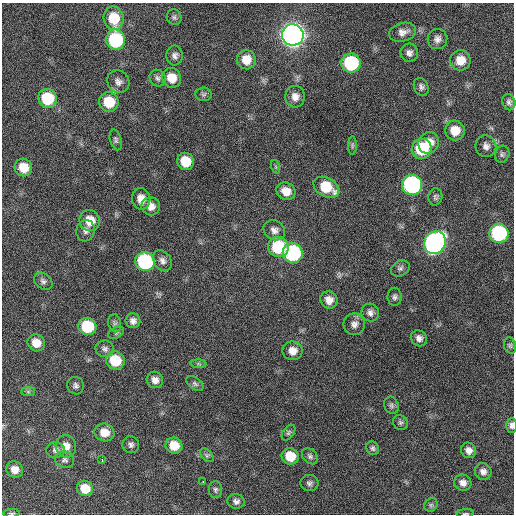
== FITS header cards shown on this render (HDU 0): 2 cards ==
NAXIS1  =                  512 / Axis length
NAXIS2  =                  512 / Axis length

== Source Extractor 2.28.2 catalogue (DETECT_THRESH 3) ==
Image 512 x 512 px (HDU 0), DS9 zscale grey, 1 PNG px = 1 image px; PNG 516 x 516 px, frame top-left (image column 1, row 512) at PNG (2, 3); each listed source drawn as its Kron ellipse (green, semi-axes under 4 px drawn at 4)
Background 153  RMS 13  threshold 37.7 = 3 sigma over >= 5 px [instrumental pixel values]
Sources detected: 93; all 93 listed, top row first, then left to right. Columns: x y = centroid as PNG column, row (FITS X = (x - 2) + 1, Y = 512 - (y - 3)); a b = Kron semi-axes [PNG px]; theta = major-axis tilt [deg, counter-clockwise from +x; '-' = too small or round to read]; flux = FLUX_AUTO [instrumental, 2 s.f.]
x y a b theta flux
174 17 8 7 - 2200
114 18 12 10 -79 25000
403 32 14 9 15 5800
293 35 11 10 - 930000
437 39 10 10 - 4700
115 40 10 9 - 80000
409 53 9 9 - 3900
175 56 10 8 -85 3600
246 60 9 9 - 13000
460 60 10 10 - 12000
351 63 9 9 - 75000
158 78 9 7 -51 2700
172 78 10 9 - 13000
118 82 12 10 -53 5000
421 87 9 7 -64 2800
203 94 8 6 4 2000
295 97 11 10 - 6700
48 98 9 9 - 40000
109 102 10 9 - 25000
509 102 8 6 -76 2800
455 131 10 10 - 14000
116 140 10 5 -74 2000
429 143 11 10 - 11000
352 145 9 4 90 1700
486 146 11 10 - 4800
422 149 10 9 - 45000
502 154 9 7 71 2400
185 161 9 8 - 20000
23 167 9 8 - 16000
276 167 7 4 -71 1300
412 185 10 10 - 200000
326 187 13 9 -29 28000
286 191 10 8 -29 9400
435 197 9 7 80 2200
141 199 11 9 -79 7800
151 206 9 9 - 6300
90 221 11 10 - 15000
274 230 11 9 -33 5000
85 231 11 9 80 4000
499 233 9 9 - 110000
435 243 12 10 52 340000
278 247 10 10 - 46000
293 253 10 9 - 120000
162 261 11 8 -55 4500
145 262 10 9 - 100000
400 268 10 7 31 2700
43 281 10 7 -36 3000
395 297 9 7 -89 2700
329 300 9 8 - 6900
370 313 9 8 - 3900
133 321 7 7 - 4100
115 323 9 6 -80 2700
354 324 11 11 - 5100
87 326 9 8 - 38000
116 333 8 5 30 1900
419 338 8 7 - 4100
36 343 9 8 - 11000
510 345 8 6 -75 1900
105 349 9 8 - 3000
292 351 10 9 - 7700
115 360 9 9 - 26000
198 364 8 4 0 1500
155 380 8 8 - 5300
195 384 9 6 -38 2100
76 386 9 8 - 2800
28 392 7 4 0 1400
391 405 9 7 -67 2200
400 422 8 7 - 2100
511 425 7 5 88 2800
104 432 10 9 - 10000
288 433 9 5 54 1800
131 445 8 8 - 2800
66 446 11 10 - 7900
174 446 8 8 - 14000
373 448 7 6 - 1900
55 450 9 8 - 3100
469 450 8 7 - 4800
207 455 8 5 -45 1800
290 456 9 8 - 18000
310 456 9 6 -46 2400
65 460 10 8 -20 2800
102 460 3 2 - 5600
15 469 8 8 - 7600
483 471 8 8 - 4300
203 482 3 2 - 2500
309 483 9 8 - 2800
463 483 9 8 - 4800
85 489 8 7 - 16000
215 490 8 6 -88 2200
236 501 8 7 - 3200
431 505 7 6 - 1800
11 513 8 3 2 1300
465 513 9 3 3 1100
At the frame edge (FLAGS 8, measured only in part): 3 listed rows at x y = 511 425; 11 513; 465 513